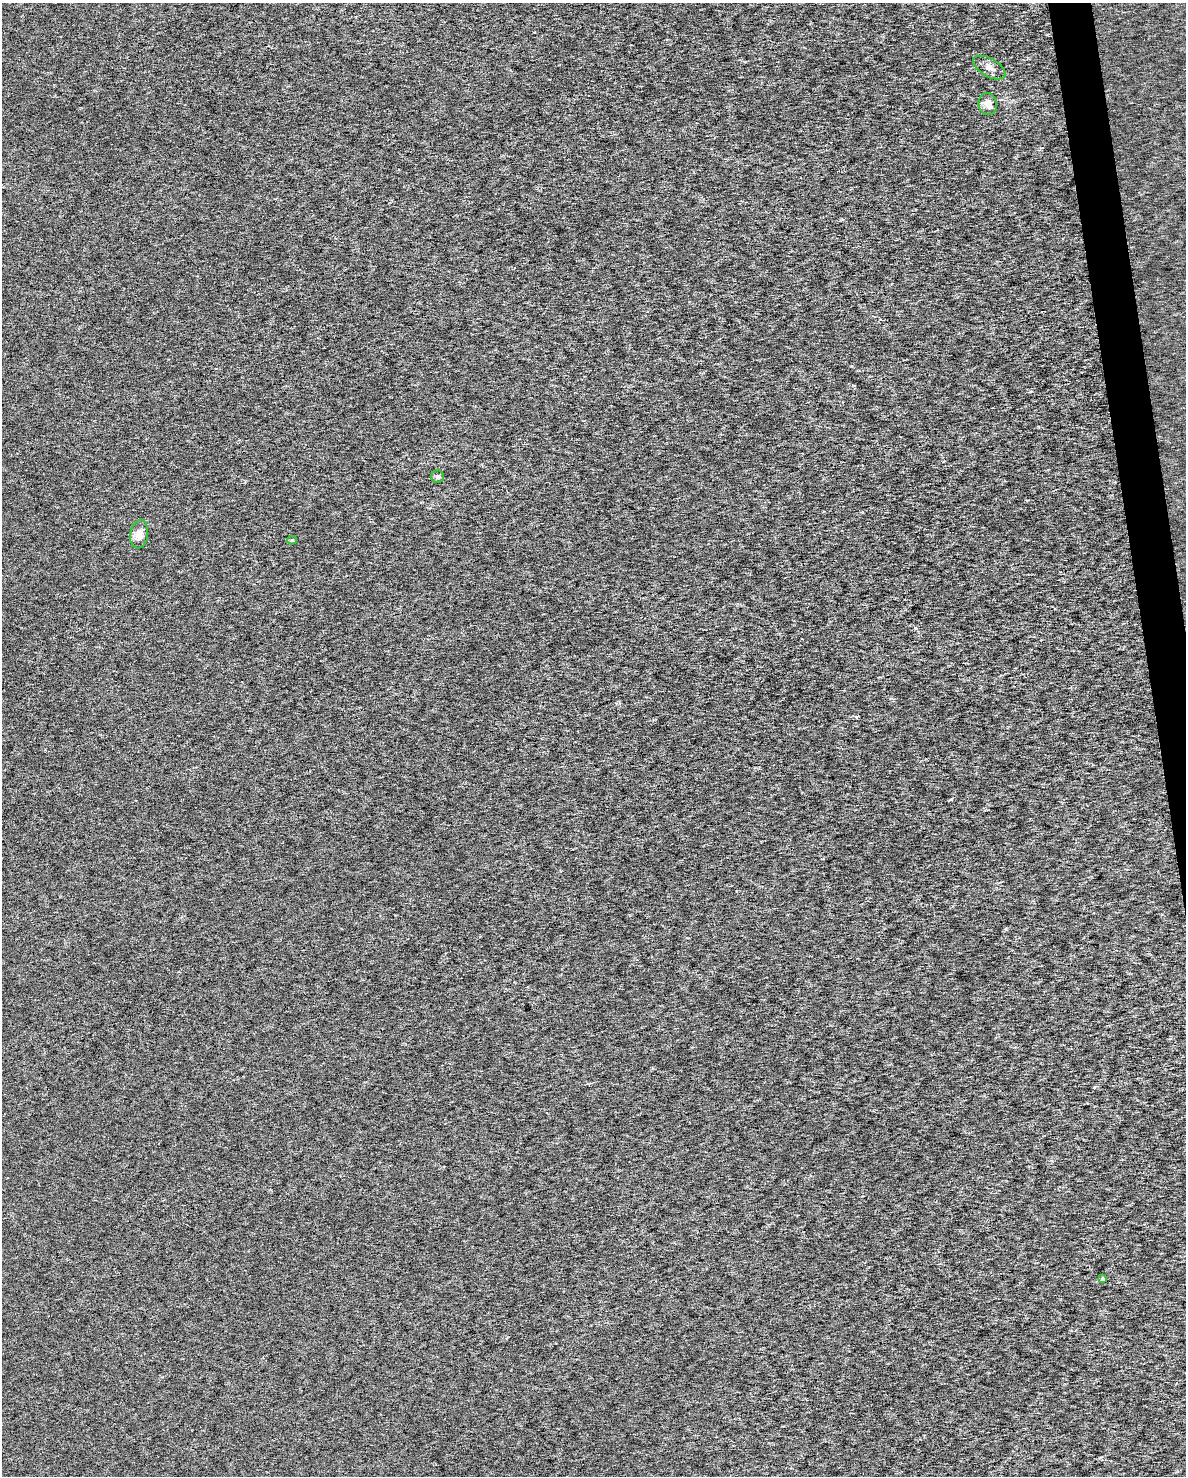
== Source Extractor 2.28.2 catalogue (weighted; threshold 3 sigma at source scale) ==
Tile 6 of 4 x 3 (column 2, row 2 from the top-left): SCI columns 1185-2368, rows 1534-3007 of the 4743 x 4505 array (HDU 1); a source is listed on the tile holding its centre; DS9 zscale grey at full resolution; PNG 1188 x 1478 px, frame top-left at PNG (2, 3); each listed source drawn as its Kron ellipse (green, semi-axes under 4 px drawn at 4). Shown black and unused: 2% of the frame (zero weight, under 3 of 6 exposures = <1% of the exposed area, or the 3 px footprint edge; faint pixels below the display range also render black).
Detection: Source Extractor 2.28.2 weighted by HDU 2 'WHT'; one run over the whole footprint, this tile lists its part. Background 1.22e-04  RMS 0.0017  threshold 0.00699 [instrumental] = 3 sigma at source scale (4.09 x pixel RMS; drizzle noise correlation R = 1.36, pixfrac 0.8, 0.0396/0.0396 arcsec/px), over >= 5 px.
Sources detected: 7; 1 cosmic-ray / hot-pixel residue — neither listed nor drawn; the other 6 listed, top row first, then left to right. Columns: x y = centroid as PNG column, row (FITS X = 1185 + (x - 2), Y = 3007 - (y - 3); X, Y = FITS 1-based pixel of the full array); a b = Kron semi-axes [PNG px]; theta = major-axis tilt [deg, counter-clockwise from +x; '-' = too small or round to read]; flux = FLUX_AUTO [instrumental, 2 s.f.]
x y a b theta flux
989 67 18 9 -30 1.1
988 104 11 9 -73 1.3
437 477 6 6 - 0.43
139 534 14 9 80 1.5
292 540 5 4 - 0.18
1103 1279 4 3 - 0.69